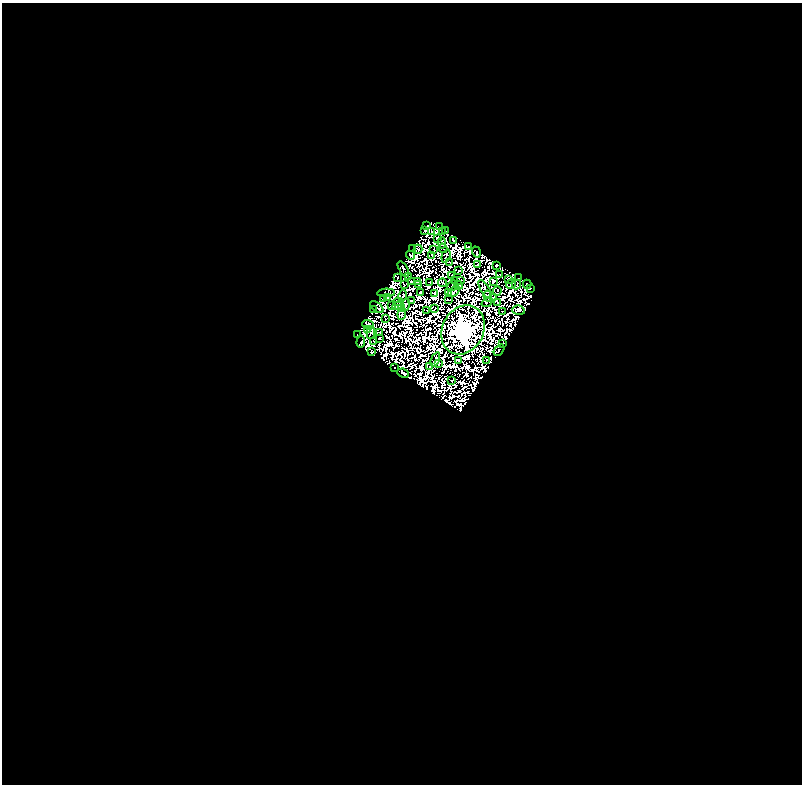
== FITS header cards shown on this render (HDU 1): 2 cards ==
NAXIS1  =                  800
NAXIS2  =                  782

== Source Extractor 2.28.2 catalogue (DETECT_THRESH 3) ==
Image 800 x 782 px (HDU 1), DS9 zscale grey, 1 PNG px = 1 image px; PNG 804 x 786 px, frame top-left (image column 1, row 782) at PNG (2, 3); each listed source drawn as its Kron ellipse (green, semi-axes under 4 px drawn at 4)
Background 0.703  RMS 7.5e-04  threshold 0.00224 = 3 sigma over >= 5 px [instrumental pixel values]
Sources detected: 208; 115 with non-positive FLUX_AUTO (blend fragments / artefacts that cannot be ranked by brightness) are neither listed nor drawn; the other 93 listed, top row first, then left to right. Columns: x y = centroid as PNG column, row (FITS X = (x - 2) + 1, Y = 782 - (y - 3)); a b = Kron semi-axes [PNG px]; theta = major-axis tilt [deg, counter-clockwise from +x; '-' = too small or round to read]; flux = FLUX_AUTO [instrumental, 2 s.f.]
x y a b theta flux
427 225 3 2 - 27
440 227 2 2 - 22
425 230 4 2 - 52
445 231 3 2 - 39
432 232 3 2 - 61
442 232 3 2 - 50
437 238 3 3 - 120
454 241 3 3 - 99
442 243 6 2 -84 25
468 246 4 2 - 74
413 248 3 2 - 72
443 248 5 2 - 27
418 249 4 2 - 22
434 250 2 2 - 29
476 252 5 3 - 320
410 255 5 2 - 68
432 255 2 2 - 25
446 256 6 2 72 160
450 262 2 2 - 37
477 264 2 2 - 0.34
496 265 3 2 - 160
403 269 9 2 -59 120
459 271 3 2 - 68
500 274 2 2 - 25
452 275 2 2 - 50
397 277 2 2 - 78
409 277 4 2 - 19
519 278 2 2 - 4.1
508 279 3 2 - 30
411 281 3 2 - 33
455 281 3 2 - 11
461 281 3 2 - 54
417 282 3 2 - 12
429 282 3 2 - 78
493 282 3 3 - 43
443 283 4 2 - 49
511 284 5 2 - 100
527 284 4 3 - 170
405 285 2 2 - 36
418 285 2 2 - 73
459 285 4 2 - 4.7
517 285 5 2 - 26
452 286 6 2 60 30
531 288 3 2 - 77
485 289 10 2 -58 63
497 291 5 2 - 0.036
454 292 7 3 36 64
386 293 9 3 4 11
420 293 2 2 - 110
434 293 3 2 - 52
448 293 2 2 - 59
403 296 5 2 - 22
488 296 6 2 -77 23
387 297 2 2 - 97
493 297 2 2 - 52
383 299 3 3 - 69
411 300 3 2 - 74
448 300 2 2 - 75
399 302 5 3 - 14
487 302 6 2 36 8.7
497 302 3 2 - 42
405 305 6 4 73 270
392 306 2 2 - 27
398 306 5 2 - 49
377 307 8 3 -38 97
401 308 4 3 - 160
435 308 3 2 - 32
373 309 3 2 - 25
518 310 6 5 - 140
427 311 3 2 - 54
502 312 3 2 - 59
402 314 6 2 84 26
385 319 2 2 - 33
368 325 6 4 -23 58
367 329 4 2 - 56
463 330 25 20 63 260000
371 332 6 3 83 63
380 332 3 2 - 1.7
357 335 4 2 - 71
379 338 3 2 - 95
374 341 3 2 - 51
361 342 6 3 86 86
503 344 3 2 - 83
499 350 6 3 53 92
371 352 4 2 - 31
435 359 7 3 68 40
459 360 3 2 - 20
486 360 3 2 - 64
439 363 2 2 - 16
430 366 2 2 - 32
394 368 3 2 - 45
403 373 6 3 -25 18
452 380 2 2 - 34
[115 non-positive-flux detections neither listed nor drawn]